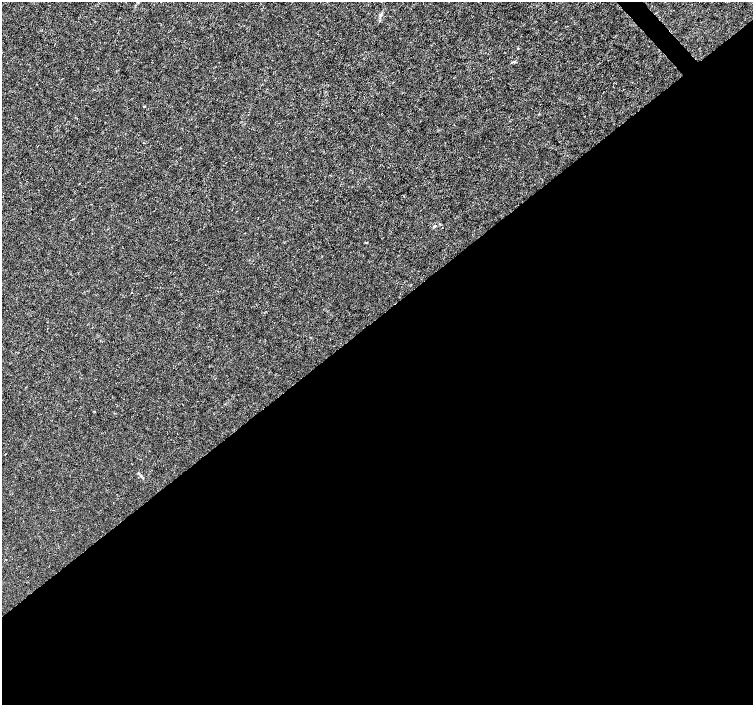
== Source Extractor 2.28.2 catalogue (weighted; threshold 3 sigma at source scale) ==
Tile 15 of 4 x 4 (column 3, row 4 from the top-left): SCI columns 3010-4510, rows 211-1615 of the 6012 x 5974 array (HDU 1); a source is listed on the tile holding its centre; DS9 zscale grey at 2 x 2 block average (1 PNG px = mean of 2 x 2 image px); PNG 755 x 707 px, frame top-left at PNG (2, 2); no overlay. Shown black and unused: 55% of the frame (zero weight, under 3 of 4 exposures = <1% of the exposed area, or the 3 px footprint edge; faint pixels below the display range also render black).
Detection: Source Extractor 2.28.2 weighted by HDU 2 'WHT'; one run over the whole footprint, this tile lists its part. Background 0.00121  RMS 0.0013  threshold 0.00598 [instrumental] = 3 sigma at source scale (4.5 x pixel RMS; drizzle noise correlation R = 1.50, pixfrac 1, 0.0396/0.0396 arcsec/px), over >= 5 px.
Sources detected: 7; all 7 listed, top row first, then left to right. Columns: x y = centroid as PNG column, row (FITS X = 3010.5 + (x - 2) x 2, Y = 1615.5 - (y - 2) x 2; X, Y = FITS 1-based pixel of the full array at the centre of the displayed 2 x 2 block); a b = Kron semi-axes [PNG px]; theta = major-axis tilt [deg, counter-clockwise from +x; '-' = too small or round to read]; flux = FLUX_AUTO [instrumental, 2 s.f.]
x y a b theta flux
379 21 3 2 - 0.2
514 62 5 3 - 0.38
144 106 3 2 - 0.22
434 226 3 3 - 0.38
366 243 3 2 - 0.18
5 454 2 2 - 0.19
141 476 4 3 - 0.36